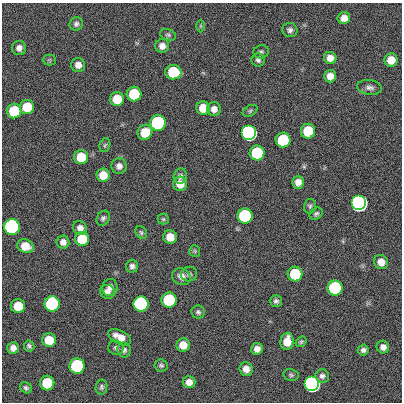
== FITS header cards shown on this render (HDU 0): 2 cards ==
NAXIS1  =                  400
NAXIS2  =                  400

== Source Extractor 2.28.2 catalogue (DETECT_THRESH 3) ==
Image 400 x 400 px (HDU 0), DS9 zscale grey, 1 PNG px = 1 image px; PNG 404 x 404 px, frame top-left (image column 1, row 400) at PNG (2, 3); each listed source drawn as its Kron ellipse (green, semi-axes under 4 px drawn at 4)
Background 0.443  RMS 34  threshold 101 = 3 sigma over >= 5 px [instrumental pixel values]
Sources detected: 86; all 86 listed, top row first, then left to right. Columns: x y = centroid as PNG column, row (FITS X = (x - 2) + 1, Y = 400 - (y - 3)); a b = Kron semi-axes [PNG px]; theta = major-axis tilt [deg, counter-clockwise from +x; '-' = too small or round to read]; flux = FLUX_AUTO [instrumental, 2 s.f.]
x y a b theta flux
344 18 6 6 - 1.6e+04
76 24 7 6 - 6.2e+03
200 26 6 4 90 3.1e+03
290 30 7 7 - 7.6e+03
168 35 8 5 -19 4.6e+03
162 46 7 7 - 1.3e+04
19 48 7 7 - 1.2e+04
261 52 7 6 - 5.2e+03
330 58 6 6 - 1.7e+04
49 60 6 5 - 3.4e+03
258 60 6 6 - 6.2e+03
391 60 7 6 - 3.2e+04
78 65 7 7 - 1.4e+04
173 72 8 7 - 1.2e+05
330 76 6 6 - 1.9e+04
369 87 12 7 -7 1.0e+04
134 94 7 7 - 1.2e+05
117 99 7 7 - 4.7e+04
27 107 7 7 - 7.2e+04
203 108 7 6 - 3.8e+04
214 109 7 6 - 1.3e+04
14 111 7 7 - 1.2e+05
250 111 8 5 30 4.7e+03
158 123 7 7 - 1.0e+06
308 131 7 7 - 9.0e+04
145 132 8 7 - 5.0e+04
249 133 7 7 - 3.5e+06
283 140 7 7 - 2.1e+05
105 145 7 5 74 4.0e+03
257 153 7 7 - 2.1e+05
81 157 7 7 - 5.7e+04
119 166 8 7 - 1.1e+04
103 175 7 7 - 3.5e+04
180 176 8 6 74 7.9e+03
298 182 6 6 - 1.6e+04
180 184 7 7 - 2.3e+04
359 203 7 7 - 1.1e+07
310 206 7 6 - 5.0e+03
316 214 7 5 41 5.4e+03
245 216 7 7 - 5.4e+05
103 218 8 6 58 5.8e+03
163 219 5 5 - 3.3e+03
12 227 7 7 - 2.9e+06
80 228 7 6 - 1.2e+04
141 232 7 5 -59 4.1e+03
170 237 7 6 - 2.8e+04
82 239 7 7 - 7.7e+04
63 242 6 6 - 1.2e+04
25 246 8 6 -20 3.6e+04
195 251 6 5 - 3.2e+03
381 262 7 7 - 2.0e+04
132 266 6 6 - 7.4e+03
189 274 8 7 - 6.3e+03
295 274 7 7 - 1.4e+05
181 277 10 8 -32 1.4e+04
110 287 8 7 - 1.0e+04
335 288 7 7 - 5.7e+05
107 292 7 7 - 1.1e+04
169 300 7 7 - 3.1e+05
276 301 6 6 - 6.1e+03
52 304 8 7 - 6.1e+05
141 304 7 7 - 2.1e+06
18 306 7 7 - 5.0e+04
198 312 6 6 - 5.7e+03
120 337 12 6 -27 2.5e+04
49 340 7 7 - 4.8e+04
287 341 8 6 80 3.2e+04
301 342 6 4 38 3.8e+03
183 345 7 6 - 2.8e+04
29 346 5 5 - 5.0e+03
383 347 6 6 - 1.1e+04
13 348 6 5 - 1.3e+04
116 348 8 7 - 6.2e+03
257 349 6 5 - 1.3e+04
124 350 7 6 - 6.8e+03
363 350 5 5 - 6.7e+03
161 365 6 6 - 4.7e+03
77 366 7 7 - 5.2e+05
246 369 7 6 - 1.6e+04
291 375 7 6 - 4.6e+03
322 376 7 6 - 7.6e+03
189 382 6 6 - 1.6e+04
47 383 7 7 - 9.9e+04
312 384 7 7 - 5.5e+06
101 387 7 6 - 5.2e+03
26 388 6 5 - 5.2e+03